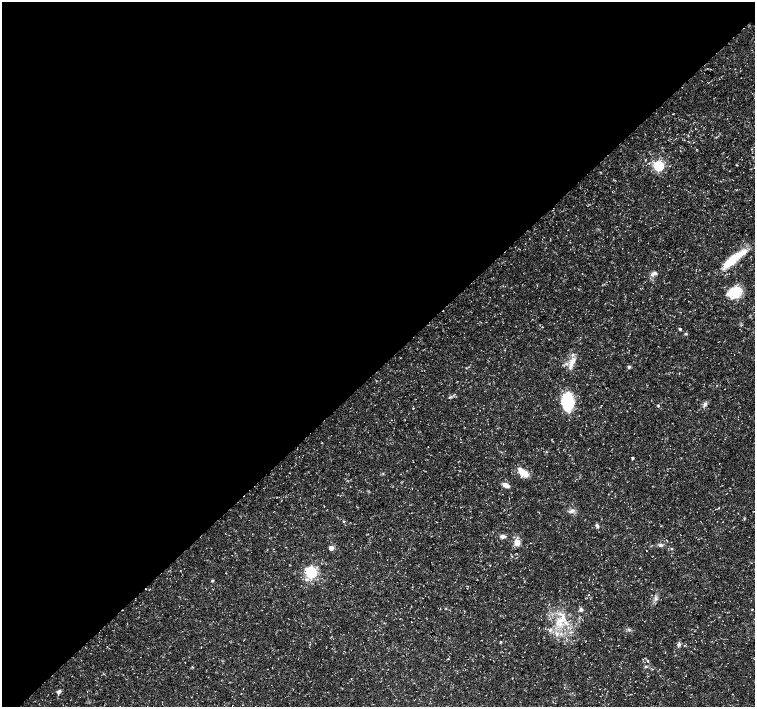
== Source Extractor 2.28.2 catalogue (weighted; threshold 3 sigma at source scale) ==
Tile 5 of 4 x 4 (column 1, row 2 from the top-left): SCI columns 7-1511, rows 3041-4449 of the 6028 x 6015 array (HDU 1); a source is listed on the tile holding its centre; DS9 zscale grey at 2 x 2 block average (1 PNG px = mean of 2 x 2 image px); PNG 757 x 709 px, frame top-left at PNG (2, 2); no overlay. Shown black and unused: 52% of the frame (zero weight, under 3 of 5 exposures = <1% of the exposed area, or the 3 px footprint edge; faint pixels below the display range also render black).
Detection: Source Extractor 2.28.2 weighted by HDU 2 'WHT'; one run over the whole footprint, this tile lists its part. Background 0.0414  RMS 0.0028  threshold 0.0125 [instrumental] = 3 sigma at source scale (4.5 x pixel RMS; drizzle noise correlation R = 1.50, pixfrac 1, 0.0396/0.0396 arcsec/px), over >= 5 px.
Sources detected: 40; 2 inside a brighter object's white glare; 1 cosmic-ray / hot-pixel residue — not listed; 1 inside a brighter listed object's ellipse — not listed separately; the other 36 listed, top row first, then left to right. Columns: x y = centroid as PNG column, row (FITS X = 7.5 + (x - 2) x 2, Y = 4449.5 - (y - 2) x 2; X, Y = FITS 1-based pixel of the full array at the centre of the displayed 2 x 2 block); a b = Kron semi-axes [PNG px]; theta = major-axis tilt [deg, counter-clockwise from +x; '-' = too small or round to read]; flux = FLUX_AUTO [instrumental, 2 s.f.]
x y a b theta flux
673 114 3 2 - 0.27
649 163 3 2 - 0.59
659 166 4 4 - 90
733 259 30 9 41 19
654 274 9 5 28 2.3
734 292 16 11 15 15
680 329 5 3 - 0.75
686 334 4 3 - 0.76
571 364 16 5 73 5
629 367 4 4 - 1.1
570 402 29 9 -90 16
658 405 3 3 - 0.52
705 405 8 3 49 1.6
632 458 2 2 - 1
523 472 12 5 -38 10
506 485 6 4 -24 4.8
572 511 7 4 21 2
343 522 3 2 - 0.47
597 526 6 3 -67 1.2
503 536 7 4 -3 2
517 542 6 5 - 5.5
660 545 5 4 - 1.3
331 548 3 3 - 8.1
311 572 4 4 - 120
212 581 4 3 - 0.66
589 595 2 2 - 0.33
581 609 5 4 - 1.5
561 620 14 5 11 5.9
550 629 6 3 39 1.2
500 642 3 2 - 0.45
679 644 5 3 - 1.3
448 659 2 2 - 0.31
648 661 3 2 - 0.49
646 666 4 3 - 0.68
659 669 2 2 - 0.21
59 691 6 4 42 1.6
Diffuse or blended objects may show on this block-average render without a row.